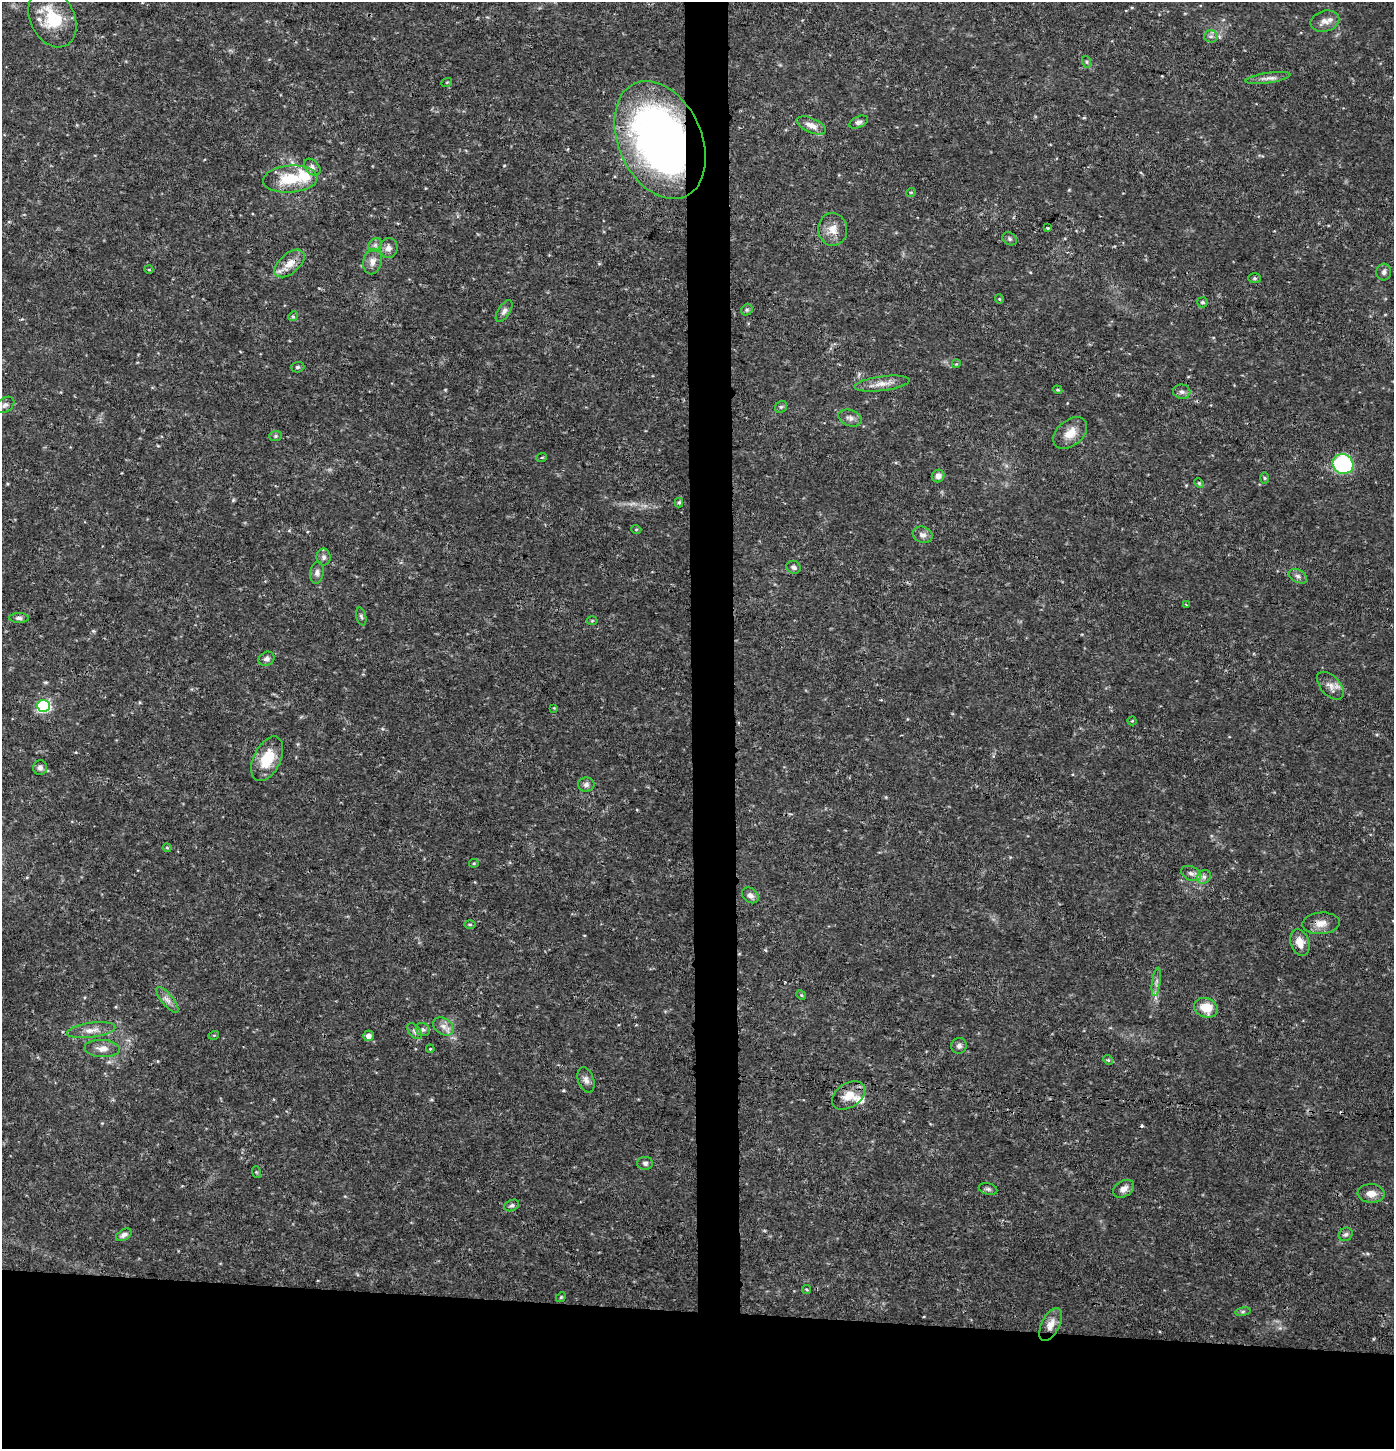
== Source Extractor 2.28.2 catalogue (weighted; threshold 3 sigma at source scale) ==
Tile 8 of 3 x 3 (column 2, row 3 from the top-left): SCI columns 1606-2997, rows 2-1448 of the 4603 x 4354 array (HDU 1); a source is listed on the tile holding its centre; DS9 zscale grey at full resolution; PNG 1396 x 1451 px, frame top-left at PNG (2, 2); each listed source drawn as its Kron ellipse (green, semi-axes under 4 px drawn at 4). Shown black and unused: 12% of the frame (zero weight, under 3 of 4 exposures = <1% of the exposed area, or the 3 px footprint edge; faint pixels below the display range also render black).
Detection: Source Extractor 2.28.2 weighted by HDU 2 'WHT'; one run over the whole footprint, this tile lists its part. Background 0.0301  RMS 0.0037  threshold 0.0167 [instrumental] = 3 sigma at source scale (4.5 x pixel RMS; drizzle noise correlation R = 1.50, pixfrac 1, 0.0396/0.0396 arcsec/px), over >= 5 px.
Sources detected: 102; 2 cosmic-ray / hot-pixel residue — neither listed nor drawn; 3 inside a brighter listed object's ellipse — not listed separately; the other 97 listed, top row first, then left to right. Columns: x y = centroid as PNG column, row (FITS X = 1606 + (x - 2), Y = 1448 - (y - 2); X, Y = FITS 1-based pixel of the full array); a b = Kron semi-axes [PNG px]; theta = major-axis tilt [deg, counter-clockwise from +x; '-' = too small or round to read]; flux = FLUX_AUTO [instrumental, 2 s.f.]
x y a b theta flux
52 18 31 22 -64 14
1325 21 14 10 15 2.8
1211 36 6 6 - 1
1087 62 6 4 -71 0.56
1268 78 22 5 9 2.1
447 82 5 3 - 0.33
859 122 10 5 24 1.2
811 125 16 7 -23 3.1
660 140 62 41 -66 190
312 167 10 6 -47 1.3
290 179 27 13 4 12
911 192 5 3 - 0.3
1048 228 3 3 - 0.34
833 229 16 14 -83 4.2
1010 239 7 6 - 0.71
375 245 7 6 - 1.2
388 248 10 9 - 2.2
372 262 13 9 78 2.5
289 263 18 10 40 4.6
149 270 4 3 - 0.33
1384 272 8 7 - 1.3
1255 278 6 5 - 0.59
999 299 4 4 - 0.37
1202 302 5 5 - 0.75
747 310 6 5 - 0.69
504 311 12 6 57 1.4
293 316 5 4 - 0.46
956 364 4 3 - 0.34
297 367 7 5 2 0.72
882 384 28 7 7 3.8
1058 390 4 3 - 0.35
1182 392 9 7 -6 1.2
5 405 10 7 35 1.4
781 407 6 5 - 0.65
850 418 12 8 -19 1.8
1070 433 19 12 40 5.1
275 436 6 5 - 0.62
542 457 5 3 - 0.34
1343 464 10 10 - 42
938 476 6 6 - 1.6
1264 478 6 4 -89 0.48
1199 483 5 4 - 0.45
679 502 5 4 - 0.58
636 529 5 3 - 0.33
923 535 10 8 -21 1.7
324 557 8 7 - 1.3
794 567 7 6 - 1.1
317 573 11 6 83 1.4
1298 576 10 6 -29 1.3
1186 604 3 2 - 0.32
361 616 9 5 -75 0.76
19 618 10 5 -1 1
592 621 5 3 - 0.38
267 659 8 7 - 1.2
1330 686 17 9 -46 2.8
43 706 6 6 - 48
554 708 4 4 - 0.29
1132 721 4 4 - 0.36
267 759 24 13 64 9.7
40 768 7 7 - 1.3
586 785 8 7 - 1.3
167 848 4 4 - 0.38
474 863 4 4 - 0.41
1191 873 10 7 -24 1.5
1204 877 7 6 - 1.2
750 895 9 7 -39 1.5
1321 923 19 11 4 3.5
470 924 6 4 -1 0.47
1300 943 14 9 -71 4.1
1156 982 14 4 82 1.4
801 995 5 4 - 0.45
167 1000 16 6 -50 2
1206 1008 12 9 -20 7.4
443 1026 11 8 -33 2.3
91 1030 24 7 8 3.6
423 1030 7 6 - 1.1
414 1031 9 5 -51 1.1
214 1035 5 3 - 0.31
368 1036 5 5 - 1.9
959 1046 8 7 - 1.3
102 1048 17 8 -3 3.2
430 1049 4 3 - 0.33
1108 1060 5 4 - 0.51
586 1080 13 7 -70 1.8
848 1095 18 12 34 5.4
645 1163 8 6 1 1
256 1172 6 3 -71 0.38
988 1189 9 5 -14 0.86
1124 1189 11 8 32 2.3
1371 1193 13 9 -2 3.2
512 1205 8 5 24 0.83
1346 1234 7 6 - 0.87
124 1235 8 5 31 1.2
807 1289 5 3 - 0.38
561 1297 5 4 - 0.51
1243 1312 8 4 9 0.63
1051 1324 18 9 63 3.7
Overlapping masked pixels (flux is a lower limit): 1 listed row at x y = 660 140